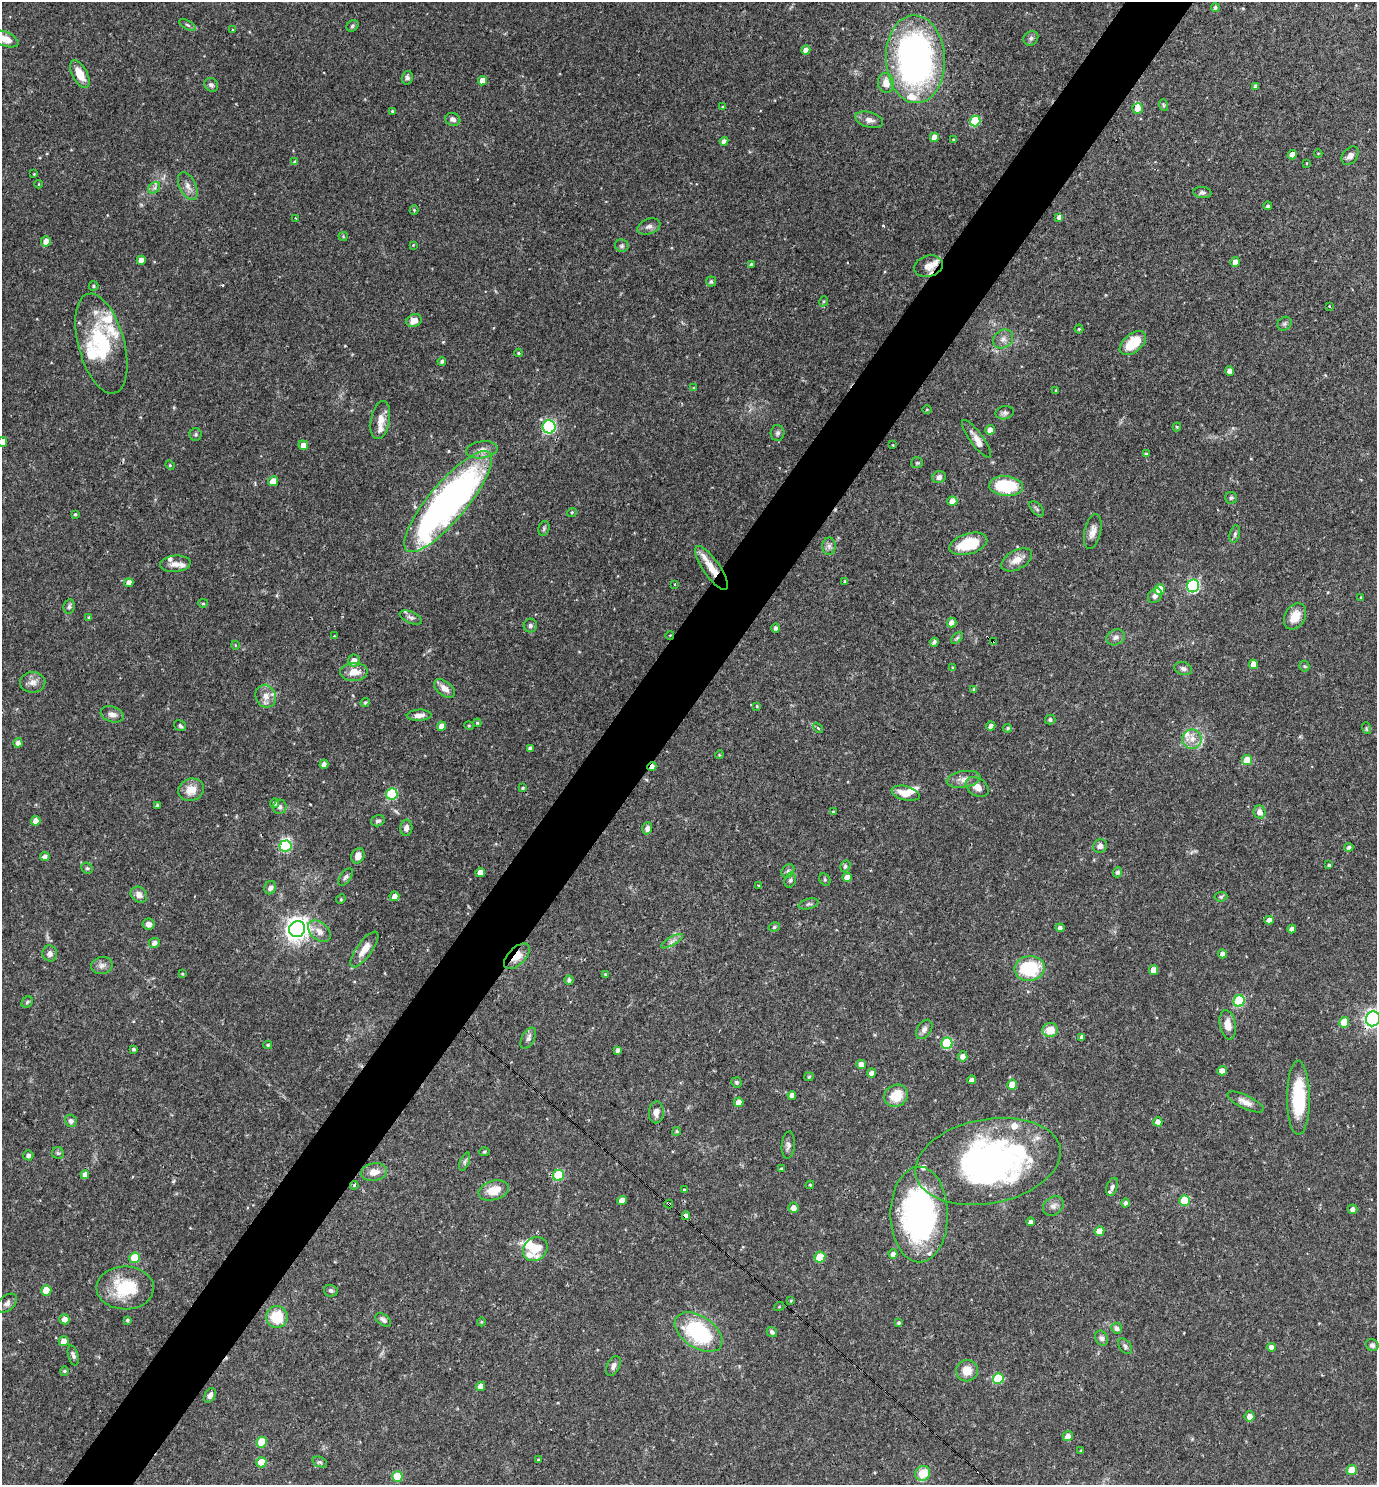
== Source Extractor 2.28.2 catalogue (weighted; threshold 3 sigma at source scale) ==
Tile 7 of 4 x 4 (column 3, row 2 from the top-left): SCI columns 2897-4271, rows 2967-4449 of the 5936 x 5932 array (HDU 1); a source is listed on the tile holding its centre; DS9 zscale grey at full resolution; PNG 1379 x 1487 px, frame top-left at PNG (2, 2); each listed source drawn as its Kron ellipse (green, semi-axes under 4 px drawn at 4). Shown black and unused: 5% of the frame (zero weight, under 3 of 4 exposures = <1% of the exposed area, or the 3 px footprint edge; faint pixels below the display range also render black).
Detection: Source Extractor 2.28.2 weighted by HDU 2 'WHT'; one run over the whole footprint, this tile lists its part. Background 0.0538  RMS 0.0032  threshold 0.0146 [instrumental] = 3 sigma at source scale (4.5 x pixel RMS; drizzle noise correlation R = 1.50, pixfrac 1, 0.05/0.05 arcsec/px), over >= 5 px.
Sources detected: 328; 1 too faint to see at this stretch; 3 inside a brighter object's white glare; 1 cosmic-ray / hot-pixel residue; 1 long thin detection or spike segment (spike, bleed or trail) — neither listed nor drawn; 22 inside a brighter listed object's ellipse — not listed separately; the other 300 listed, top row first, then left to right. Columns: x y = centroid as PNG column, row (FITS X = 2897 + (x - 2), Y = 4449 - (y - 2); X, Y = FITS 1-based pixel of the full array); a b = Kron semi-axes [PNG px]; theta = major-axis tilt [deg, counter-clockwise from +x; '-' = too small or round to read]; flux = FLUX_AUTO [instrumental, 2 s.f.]
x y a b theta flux
1215 7 4 4 - 0.61
187 25 9 4 -27 0.57
352 26 6 5 - 0.6
233 30 3 3 - 0.26
1031 38 8 6 44 1
5 39 14 7 -22 3.7
806 50 4 4 - 2.1
915 59 44 29 -88 120
80 74 15 7 -62 5.1
407 78 7 5 76 0.8
482 81 4 4 - 3.2
886 83 10 8 -85 3.5
211 85 7 6 - 0.94
1255 87 4 4 - 0.86
1163 105 6 3 -71 0.45
723 107 3 3 - 0.33
1138 108 5 5 - 2.1
392 111 3 3 - 0.36
453 119 7 6 - 1.1
869 120 14 7 -16 2.1
975 121 5 5 - 16
934 137 4 4 - 3
953 140 4 3 - 0.4
724 141 4 4 - 1.2
1318 153 4 3 - 0.25
1292 155 4 4 - 2.6
1350 156 10 7 52 1.7
295 162 4 4 - 0.72
1307 163 4 2 - 0.22
34 174 3 3 - 0.24
39 184 4 3 - 0.21
188 186 15 8 -64 2.2
154 188 6 5 - 0.86
1202 192 9 5 -5 0.86
1268 206 4 4 - 0.51
414 210 4 4 - 0.33
1059 217 4 4 - 1
295 218 4 2 - 0.25
649 226 12 7 21 1.4
343 236 4 4 - 0.32
46 241 5 5 - 2.2
413 245 4 4 - 0.26
622 246 7 6 - 0.68
141 260 4 4 - 2
1235 262 5 4 - 2.2
751 264 4 4 - 0.49
928 266 14 10 16 3.6
711 281 5 5 - 0.68
94 286 5 4 - 0.43
824 301 5 3 - 0.37
1329 306 3 2 - 0.57
414 321 8 6 25 2.8
1284 324 7 6 - 0.72
1079 329 4 4 - 0.4
1003 339 11 8 37 1.9
1133 343 15 9 40 9.7
101 344 51 23 -75 22
518 353 4 4 - 0.35
442 361 4 4 - 0.69
1230 371 4 4 - 1.9
693 388 4 4 - 0.29
1056 390 3 2 - 0.34
927 409 4 3 - 0.25
1005 413 9 6 12 0.96
380 420 19 9 79 3.2
549 427 6 6 - 49
1177 427 4 4 - 0.35
990 430 5 4 - 2.1
778 433 8 7 - 0.86
196 434 6 6 - 0.59
977 439 23 6 -54 2.6
2 442 5 5 - 2.9
303 445 5 5 - 2.2
893 445 4 2 - 0.21
482 450 16 8 8 2.4
1146 454 4 3 - 0.64
917 463 6 5 - 0.53
170 465 4 4 - 0.35
939 477 7 6 - 1.4
273 481 5 4 - 3.6
1006 486 17 10 -4 17
1231 498 6 6 - 0.58
952 501 5 5 - 2.9
448 502 64 19 50 140
1037 509 9 5 -48 0.75
572 512 5 3 - 0.31
75 514 3 3 - 0.42
544 528 7 5 75 0.64
1093 531 18 8 77 2.4
1235 534 9 5 77 0.76
968 544 19 10 16 13
829 546 8 7 - 1.2
1017 560 17 9 28 3.3
175 564 15 8 6 2.3
712 568 26 8 -56 5.1
845 581 3 3 - 0.4
129 583 4 4 - 2.1
675 584 3 2 - 0.21
1193 586 6 6 - 46
1160 589 5 5 - 7.9
1155 596 8 6 50 1.1
1361 597 4 4 - 0.3
203 603 5 4 - 0.43
69 606 7 5 80 0.77
1295 616 14 10 58 4.5
411 617 12 5 -23 1
89 618 3 3 - 0.62
952 622 5 4 - 1.9
530 625 7 6 - 0.79
776 628 4 4 - 0.86
670 635 4 3 - 0.23
334 636 3 3 - 0.26
1116 637 9 7 26 1.2
957 638 7 4 45 0.61
934 642 4 4 - 0.81
993 642 4 3 - 6.3
235 645 4 3 - 0.23
354 661 6 6 - 2.2
1254 664 4 4 - 2.5
1304 666 5 5 - 0.45
953 668 4 4 - 0.4
1183 669 9 6 -19 1.1
354 672 14 9 4 4.1
33 682 12 10 1 2.3
445 689 12 7 -38 2.4
974 689 4 4 - 0.41
266 696 11 10 - 2.9
365 702 5 3 - 0.48
757 706 4 3 - 0.31
112 714 12 7 -18 1.7
419 715 12 5 3 1.8
1050 719 5 5 - 0.76
477 723 4 3 - 0.37
180 726 6 5 - 0.76
442 726 4 4 - 2.2
469 726 5 3 - 0.3
991 726 4 4 - 1.4
818 728 6 3 -46 0.39
1007 728 4 4 - 0.44
1366 728 6 3 -72 0.39
1192 739 10 9 - 2.8
18 743 4 4 - 1.4
530 748 4 3 - 0.87
719 755 4 3 - 0.28
1247 760 5 5 - 6.9
324 764 4 4 - 1.3
652 767 5 3 - 1.5
964 779 17 8 9 2.5
977 787 12 8 -32 2.4
523 788 4 3 - 0.43
191 790 13 11 17 4
906 793 14 7 -15 4.2
392 794 5 5 - 23
274 803 5 4 - 0.72
157 805 4 3 - 0.54
280 807 7 6 - 1.1
833 812 3 3 - 0.75
1260 812 7 6 - 2.2
36 821 5 4 - 2.4
378 821 7 5 15 0.76
406 828 8 6 85 1.5
647 828 6 4 73 1.4
285 846 6 5 - 25
1100 846 7 6 - 1.4
1349 847 4 4 - 0.96
358 856 8 6 65 2.3
45 857 5 4 - 1.3
1329 865 4 4 - 0.51
845 866 6 4 64 0.73
87 868 6 5 - 0.52
788 871 7 5 47 0.76
480 872 4 4 - 2.1
1117 872 5 4 - 0.81
346 877 10 5 53 0.93
847 877 4 4 - 2.5
790 880 7 5 73 0.71
825 880 6 5 - 0.51
758 886 3 2 - 0.32
270 888 7 6 - 1.4
139 895 9 7 -41 2.2
394 896 5 5 - 1.9
1221 897 6 4 6 0.48
341 899 5 4 - 0.34
809 904 10 5 15 0.79
1269 920 4 4 - 1.9
149 924 6 5 - 1.5
774 927 6 4 17 0.51
1060 928 4 4 - 1
297 929 8 7 - 260
1292 929 4 4 - 1.3
319 931 13 8 -41 2.5
672 941 12 4 30 1.1
154 943 5 5 - 1.4
364 949 21 7 54 4.2
50 953 8 7 - 1.4
1223 954 4 4 - 1.6
517 956 16 8 45 4.2
102 965 11 8 11 1.5
1030 968 15 12 10 18
1153 970 5 4 - 2.9
182 974 4 3 - 0.33
605 974 3 3 - 0.26
569 980 4 4 - 0.88
1239 1001 6 5 - 22
27 1002 6 5 - 0.56
1373 1019 7 7 - 120
1344 1022 5 5 - 7.9
1228 1025 15 8 -80 3.4
924 1029 10 7 58 1.3
1050 1030 8 7 - 5
1082 1037 4 4 - 0.95
528 1038 11 6 61 1.2
947 1043 5 5 - 20
268 1045 4 4 - 0.46
134 1049 4 4 - 0.48
618 1050 4 3 - 0.95
962 1056 5 5 - 1.8
861 1065 5 4 - 2.8
1222 1071 4 4 - 2.1
871 1073 4 4 - 1.5
809 1077 5 4 - 0.36
972 1080 4 4 - 1.4
737 1082 5 5 - 0.49
1012 1085 5 5 - 4.4
792 1095 4 4 - 1.7
896 1096 12 10 26 7.4
1298 1098 37 11 -90 18
739 1102 5 5 - 2.2
1245 1102 20 6 -26 2.6
656 1112 11 7 85 2
71 1121 6 6 - 0.94
1158 1122 4 4 - 2
677 1131 4 4 - 0.54
788 1145 14 6 85 1.3
484 1152 5 4 - 0.41
58 1153 6 6 - 0.61
28 1155 5 5 - 1.1
988 1161 73 42 11 100
465 1162 9 4 69 0.71
781 1168 3 2 - 0.33
374 1172 13 8 10 3
85 1175 4 4 - 1.4
558 1175 5 5 - 17
354 1185 4 3 - 0.47
810 1185 4 3 - 0.37
1112 1187 9 5 70 0.9
684 1189 4 3 - 0.26
494 1190 15 9 16 5
622 1200 5 4 - 3.2
1185 1200 5 5 - 11
1126 1203 4 4 - 0.93
669 1204 4 3 - 2.2
1053 1206 11 8 37 1.5
793 1208 5 5 - 1.8
1353 1209 5 4 - 1.5
919 1214 48 28 -90 79
686 1216 4 4 - 1.5
1031 1222 4 4 - 0.9
1099 1231 5 4 - 3.9
535 1249 13 11 40 6.1
893 1254 5 4 - 1.6
820 1257 5 5 - 8.6
135 1258 5 5 - 13
125 1288 29 21 -1 15
46 1290 5 5 - 6.7
331 1291 7 6 - 0.84
791 1301 4 3 - 0.33
7 1303 11 7 42 1.4
779 1307 5 3 - 0.31
277 1317 11 10 - 10
64 1319 5 5 - 2.1
127 1320 3 3 - 0.48
383 1320 9 5 -34 0.99
481 1322 4 3 - 0.26
899 1323 3 3 - 0.51
1117 1328 5 5 - 1.2
698 1332 26 16 -34 30
772 1332 5 5 - 0.97
1102 1338 8 6 -65 1
64 1341 5 5 - 3
1372 1345 6 6 - 0.94
1125 1346 8 5 -53 0.82
1271 1347 4 4 - 1.6
73 1355 10 5 -74 0.88
613 1366 10 6 64 1.3
64 1371 4 4 - 0.36
967 1371 11 10 - 4.5
998 1378 5 5 - 14
480 1386 5 4 - 1.9
210 1395 8 5 58 1.4
1250 1416 5 5 - 2.1
1068 1436 5 5 - 1.9
262 1442 5 5 - 9.5
1081 1451 4 3 - 0.31
538 1460 3 3 - 0.35
261 1462 5 5 - 5.2
320 1462 8 5 -23 0.66
1352 1470 5 5 - 6.4
923 1473 8 7 - 6.7
397 1476 5 5 - 11
Overlapping masked pixels (flux is a lower limit): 10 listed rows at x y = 928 266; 448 502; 712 568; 670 635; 993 642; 652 767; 517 956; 1373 1019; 669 1204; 686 1216
Isophote crosses this tile's border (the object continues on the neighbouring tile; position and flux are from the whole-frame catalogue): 4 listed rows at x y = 5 39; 2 442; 1373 1019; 397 1476